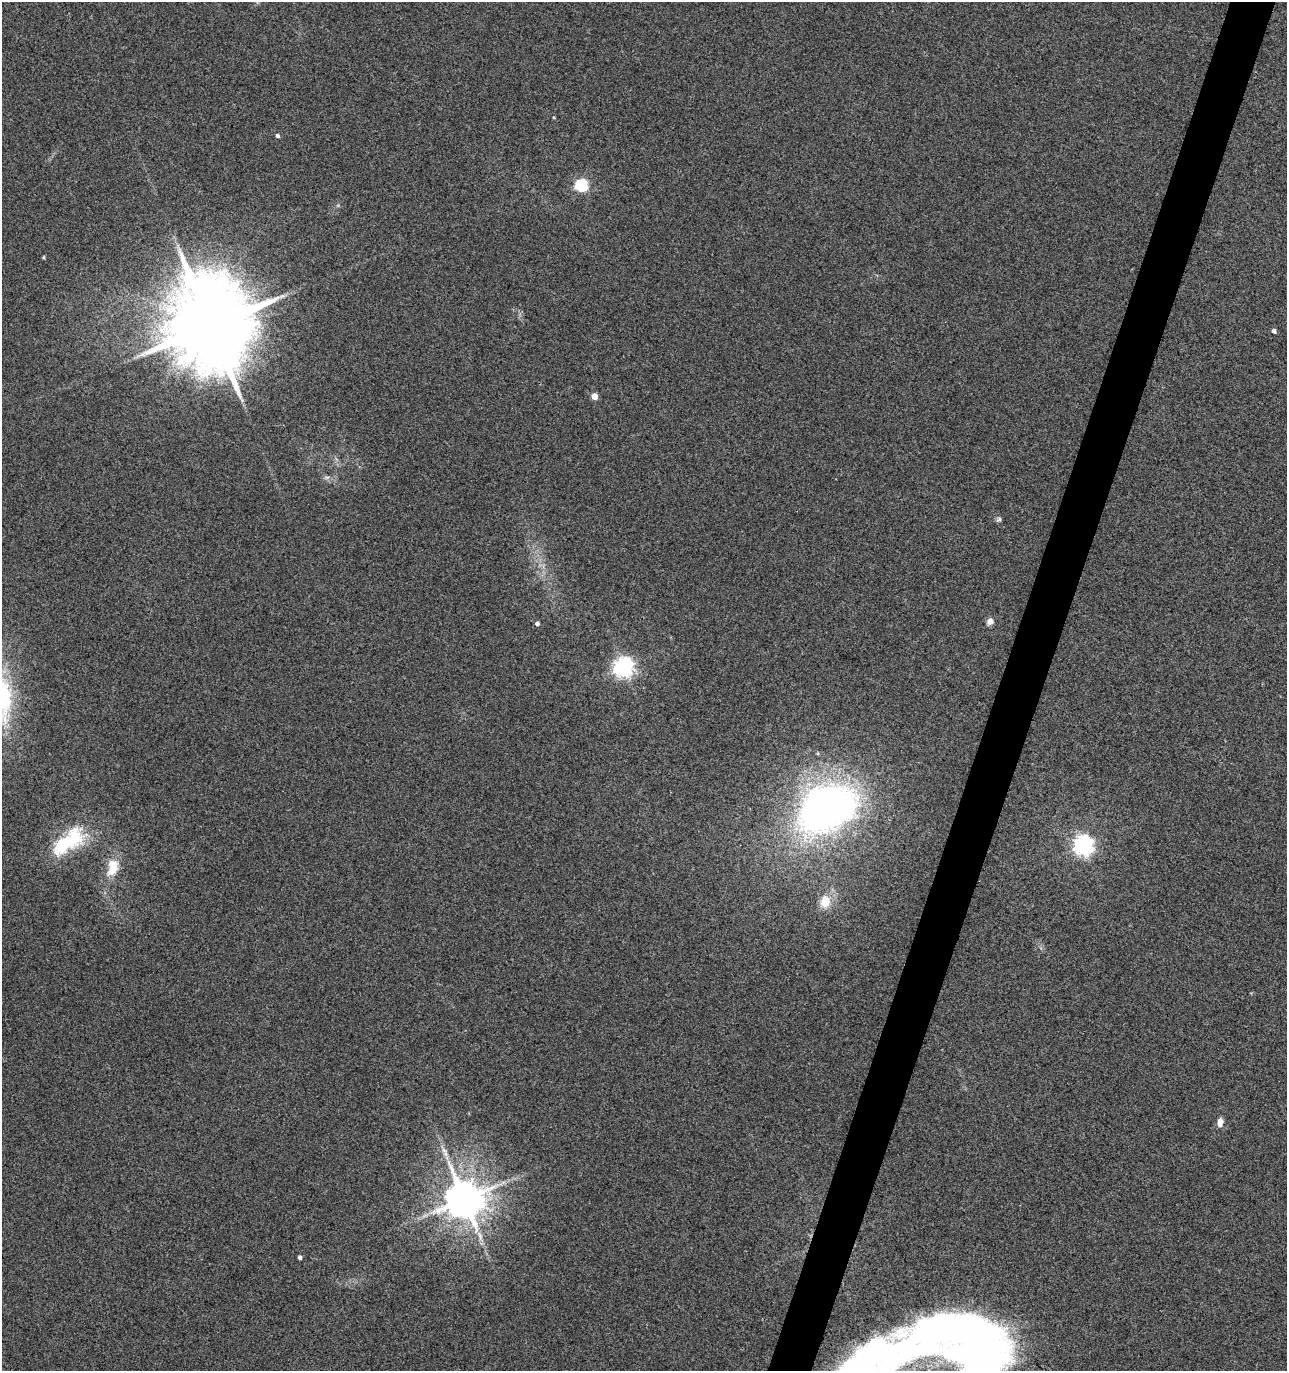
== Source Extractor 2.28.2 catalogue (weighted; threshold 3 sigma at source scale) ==
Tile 10 of 4 x 4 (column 2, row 3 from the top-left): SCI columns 1561-2845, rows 1370-2738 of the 5625 x 5484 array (HDU 1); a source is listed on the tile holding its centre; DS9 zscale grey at full resolution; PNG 1289 x 1373 px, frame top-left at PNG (2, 2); no overlay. Shown black and unused: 3% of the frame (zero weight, under 3 of 4 exposures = <1% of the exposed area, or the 3 px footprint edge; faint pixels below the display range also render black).
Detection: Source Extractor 2.28.2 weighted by HDU 2 'WHT'; one run over the whole footprint, this tile lists its part. Background 0.0334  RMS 0.0091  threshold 0.0407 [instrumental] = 3 sigma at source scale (4.5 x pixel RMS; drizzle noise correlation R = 1.50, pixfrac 1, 0.0396/0.0396 arcsec/px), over >= 5 px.
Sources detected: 26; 3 inside a brighter object's white glare — not listed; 1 inside a brighter listed object's ellipse — not listed separately; the other 22 listed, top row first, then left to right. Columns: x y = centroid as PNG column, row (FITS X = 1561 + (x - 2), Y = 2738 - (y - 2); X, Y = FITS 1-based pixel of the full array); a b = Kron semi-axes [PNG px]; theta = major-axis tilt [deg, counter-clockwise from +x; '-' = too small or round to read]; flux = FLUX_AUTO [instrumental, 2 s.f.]
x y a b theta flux
277 136 4 4 - 2.7
581 185 6 6 - 120
43 257 4 3 - 1.1
210 326 24 21 -72 15000
1274 331 4 4 - 3
595 396 5 4 - 13
327 477 7 4 18 1.8
999 519 7 5 25 1.9
990 621 8 8 - 4.3
537 623 5 4 - 3
623 667 7 7 - 460
4 699 61 20 -89 79
821 809 65 44 40 410
73 836 29 24 77 44
1083 845 7 7 - 460
112 869 22 15 60 17
825 902 14 11 80 16
1220 1122 9 6 77 6.3
444 1150 13 6 -45 4.9
464 1199 11 10 - 3100
300 1257 4 4 - 2.7
965 1332 89 38 2 390
Isophote crosses this tile's border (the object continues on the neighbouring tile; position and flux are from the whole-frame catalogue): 1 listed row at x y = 4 699